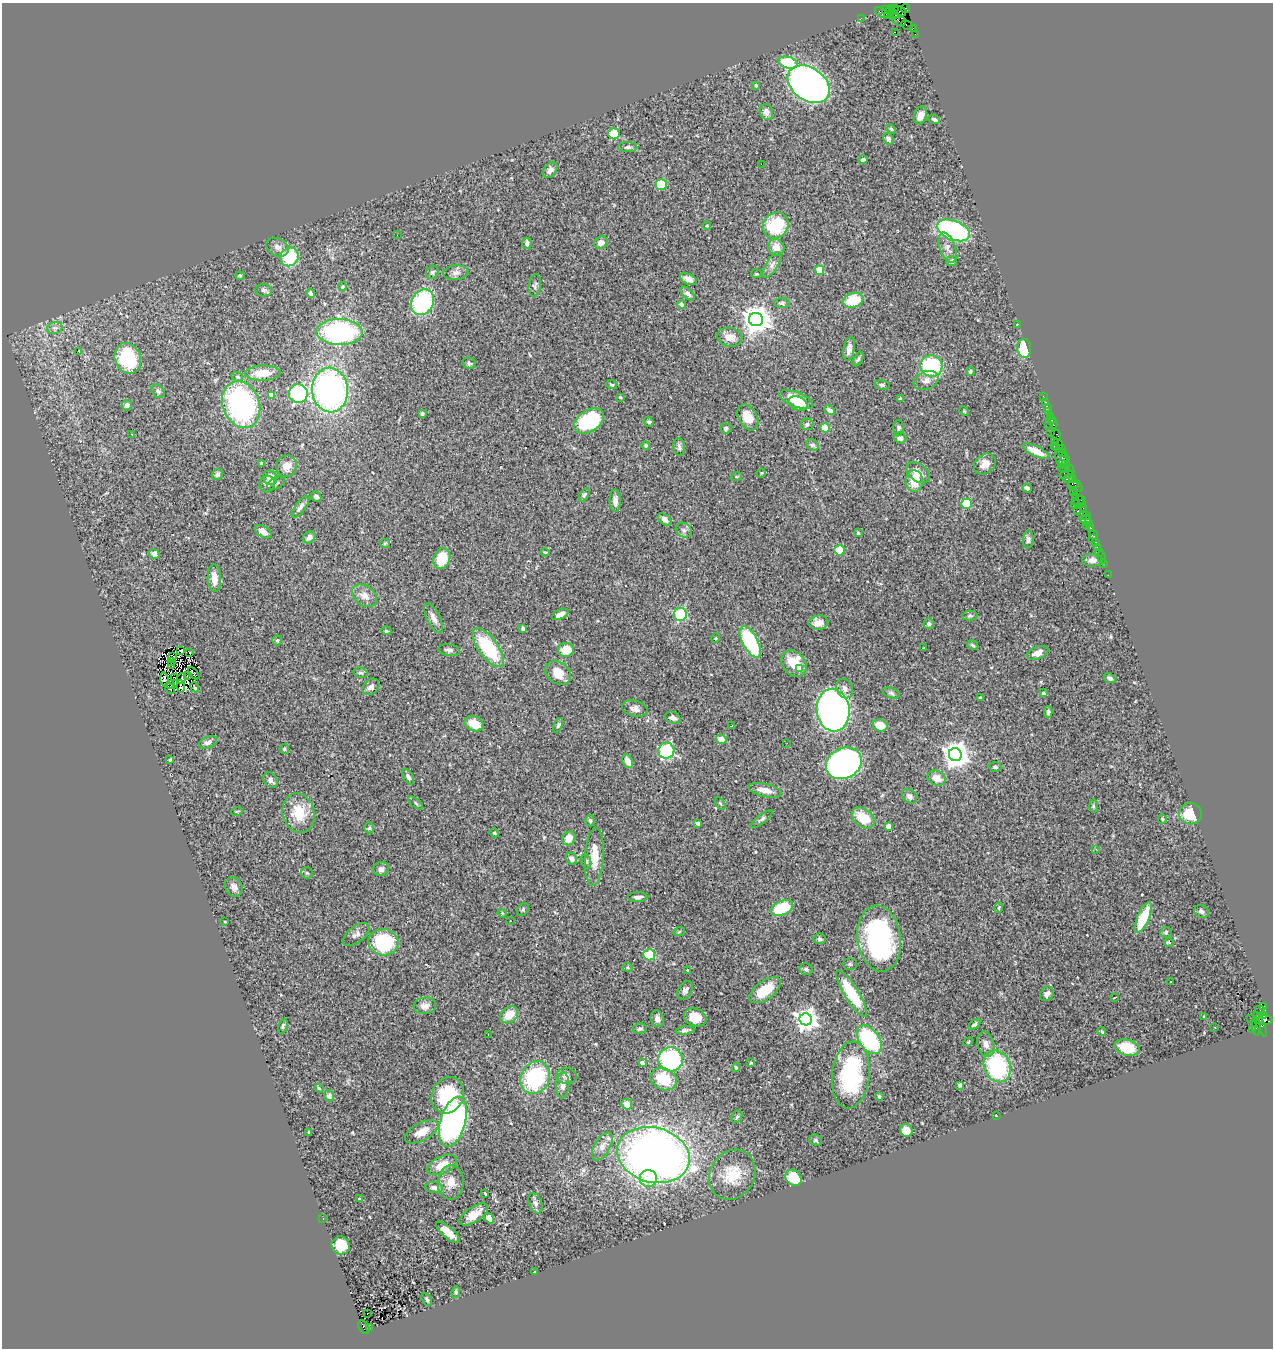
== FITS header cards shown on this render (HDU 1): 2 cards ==
NAXIS1  =                 1271
NAXIS2  =                 1346

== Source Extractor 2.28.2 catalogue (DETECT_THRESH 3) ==
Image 1271 x 1346 px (HDU 1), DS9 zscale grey, 1 PNG px = 1 image px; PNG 1275 x 1350 px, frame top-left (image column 1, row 1346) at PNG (2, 3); each listed source drawn as its Kron ellipse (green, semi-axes under 4 px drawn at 4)
Background 1.78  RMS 0.082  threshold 0.246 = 3 sigma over >= 5 px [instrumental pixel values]
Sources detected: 360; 2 with non-positive FLUX_AUTO (blend fragments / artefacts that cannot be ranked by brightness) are neither listed nor drawn; the other 358 listed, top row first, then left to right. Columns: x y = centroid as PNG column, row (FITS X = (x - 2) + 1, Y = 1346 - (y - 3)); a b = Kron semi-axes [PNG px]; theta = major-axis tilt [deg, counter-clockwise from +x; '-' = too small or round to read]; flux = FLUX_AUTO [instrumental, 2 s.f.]
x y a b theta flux
894 8 3 2 - 70
906 9 5 3 - 69
886 10 4 3 - 250
889 12 7 4 65 400
898 12 8 6 2 610
882 13 7 3 -29 320
894 14 5 3 - 380
861 18 2 2 - 38
899 20 8 5 -28 350
907 25 6 3 -28 170
913 28 4 2 - 94
895 32 3 2 - 830
915 34 2 2 - 22
788 63 10 5 -16 320
809 84 23 16 -35 3000
756 85 3 3 - 11
766 112 8 6 -70 32
920 115 9 6 73 31
934 119 6 3 -23 14
891 129 5 3 - 6
614 134 6 5 - 160
888 139 6 5 - 19
628 147 9 5 0 14
863 160 5 4 - 12
761 164 2 2 - 39
550 170 9 6 50 25
661 185 5 5 - 190
776 225 13 12 - 280
707 226 4 3 - 3.9
954 230 17 9 -21 750
397 235 2 2 - 6.3
527 243 5 4 - 15
601 243 7 6 - 37
278 247 12 8 -29 35
776 247 9 7 -57 55
948 248 16 8 -70 35
289 257 10 8 51 280
952 261 5 5 - 19
772 265 15 6 58 28
819 270 5 4 - 140
432 272 7 6 - 11
456 273 13 7 6 28
756 274 5 3 - 5.4
240 276 4 4 - 6.2
688 279 9 5 -24 27
535 285 11 6 81 17
343 286 4 4 - 7.1
264 290 8 6 -4 12
311 293 5 4 - 12
687 293 9 5 -43 16
853 300 10 7 17 190
422 302 13 11 60 570
782 303 8 5 -5 11
681 304 4 4 - 11
756 319 7 6 - 7500
1018 324 2 2 - 39
55 328 8 6 18 16
339 332 23 13 -1 890
730 337 12 9 -10 51
1024 348 9 7 -88 220
849 349 12 5 81 30
78 351 3 2 - 41
128 358 16 13 -68 300
858 359 8 4 60 8.9
469 363 7 5 -22 11
931 366 11 10 - 360
970 372 4 4 - 9.2
263 373 18 7 2 100
237 377 6 4 -21 8.3
926 380 13 9 22 36
612 385 5 4 - 6.7
882 385 8 4 -8 11
330 390 22 18 -85 1600
158 391 7 5 -47 14
298 394 9 9 - 660
272 395 4 4 - 75
1043 396 2 2 - 29
620 397 3 3 - 5.8
796 399 18 7 -21 130
900 399 4 4 - 12
1045 402 4 3 - 91
798 404 10 6 -26 44
127 405 5 5 - 22
241 405 24 18 -70 970
1047 408 4 3 - 170
830 410 6 4 -36 18
964 411 5 4 - 4.5
1049 412 3 3 - 130
422 414 4 4 - 9.5
748 417 14 9 -60 78
1051 417 3 3 - 220
1052 420 3 3 - 180
589 421 16 10 33 470
649 422 5 4 - 12
1053 423 6 3 -61 280
807 424 6 6 - 14
1048 424 3 2 - 95
726 428 5 5 - 10
825 428 5 4 - 100
899 428 7 5 90 12
1051 432 3 2 - 48
132 434 3 2 - 7.2
1056 435 5 5 - 170
900 438 6 5 - 20
1054 441 2 2 - 170
646 445 4 4 - 9.6
812 445 7 5 -35 16
1054 446 2 2 - 110
1058 446 6 3 51 160
679 447 9 5 -84 15
1061 448 3 2 - 79
1036 451 14 5 -25 68
1062 452 4 3 - 130
1061 458 11 5 -71 650
1065 460 8 4 -78 370
261 463 3 3 - 8.5
1063 463 3 3 - 74
985 464 12 9 41 49
287 466 11 10 - 46
1064 469 6 2 -18 160
1070 470 6 3 -64 470
761 473 5 3 - 4.7
918 473 13 8 -36 56
217 474 6 5 - 15
1066 475 7 4 17 620
736 477 5 3 - 6.2
270 478 7 6 - 53
1069 478 5 3 - 160
1073 479 4 2 - 71
914 481 11 8 89 89
276 483 9 5 23 13
1075 483 6 3 0 320
267 484 8 7 - 22
1075 487 7 3 -19 190
1027 488 5 4 - 12
1074 492 2 2 - 89
584 495 7 4 60 11
316 496 6 4 -46 16
1076 496 2 2 - 91
615 501 11 5 -88 25
1078 501 6 3 20 160
1082 503 3 3 - 140
966 504 5 5 - 220
1076 504 5 2 - 89
300 507 13 5 53 20
1083 508 2 2 - 41
1077 511 3 2 - 220
1083 515 3 3 - 90
1086 516 3 2 - 130
665 519 8 4 -40 22
1086 519 5 3 - 200
1089 523 3 3 - 130
1086 526 2 2 - 33
1090 527 2 2 - 81
684 530 8 7 - 20
263 532 9 5 -32 39
858 533 4 4 - 9.8
1093 535 5 2 - 36
309 537 7 5 37 29
1092 538 3 2 - 25
1028 539 9 5 84 16
1095 542 3 3 - 140
385 543 5 4 - 6.3
1097 547 2 2 - 22
839 550 5 5 - 180
545 552 4 3 - 4.1
1099 552 2 2 - 30
154 554 5 4 - 30
1101 557 6 2 -72 21
442 559 11 8 69 150
1092 560 10 6 1 25
1103 563 2 2 - 18
1108 575 2 2 - 26
214 578 14 6 -87 64
365 596 14 9 -38 47
560 614 9 4 26 39
680 614 7 6 - 270
970 616 7 5 2 9.2
433 618 16 6 -63 34
818 623 10 7 7 47
929 624 5 5 - 13
523 628 4 3 - 11
386 631 5 3 - 5.8
716 638 5 3 - 4.5
277 640 5 5 - 11
750 642 17 7 -62 460
973 645 6 4 -28 7.6
488 648 23 9 -54 360
924 648 3 2 - 4.1
181 650 3 2 - 2.6
449 650 11 5 -9 18
566 650 8 7 - 78
190 652 3 2 - 4.4
1038 653 11 6 22 38
173 657 3 2 - 5.1
171 662 4 2 - 2.2
794 664 14 11 -52 140
171 666 3 2 - 2.4
800 668 4 4 - 9.3
194 673 7 3 -48 7.6
361 673 7 5 -13 10
558 673 14 10 -38 92
187 675 3 2 - 4.9
175 677 4 2 - 7.4
182 678 5 2 - 7.4
1110 678 6 4 -31 14
164 679 7 4 -83 3.6
170 684 3 2 - 5.7
181 686 6 2 -81 17
195 687 5 2 - 6.2
371 687 9 7 44 28
845 688 10 7 -65 31
170 689 6 2 -57 7
891 693 9 5 -18 12
1043 693 3 3 - 12
980 698 3 2 - 5.2
635 709 13 8 -14 28
833 710 21 16 -82 2300
1048 712 6 4 88 9.2
673 718 8 5 -24 23
474 724 10 7 -22 81
558 725 8 4 65 9.7
880 725 7 6 - 92
732 726 3 2 - 4.5
721 739 5 5 - 72
208 742 9 5 22 20
787 743 2 2 - 8.4
284 749 5 5 - 7.2
666 751 8 8 - 460
955 755 6 6 - 6600
170 760 3 3 - 7.4
627 761 7 5 -64 43
844 763 19 15 28 1900
995 767 6 5 - 12
408 777 8 4 -62 15
937 778 9 7 -23 55
271 780 8 6 -54 20
765 790 17 6 -12 51
909 796 8 6 -45 22
415 803 9 3 -40 7.4
720 803 7 4 -58 6.6
1093 806 6 4 -89 8.7
237 811 6 3 18 5.4
299 813 20 16 -74 160
1190 814 11 10 - 140
863 818 13 8 -39 130
762 819 13 4 37 14
1162 819 5 4 - 6.7
590 821 6 4 -85 9.1
698 823 4 3 - 18
888 826 4 4 - 52
369 828 5 4 - 8.1
494 833 5 4 - 6.3
569 838 7 6 - 53
1096 849 3 3 - 3.9
594 857 29 9 87 120
572 859 6 5 - 23
586 861 7 4 -71 9.9
381 869 8 7 - 23
307 873 6 5 - 9.4
234 887 10 8 -59 27
638 897 9 5 1 23
782 908 12 7 24 250
999 908 5 3 - 6.6
523 910 7 5 51 8.6
1201 911 7 6 - 18
502 913 4 4 - 5.7
1143 918 16 6 66 210
510 921 3 3 - 6.2
225 922 3 2 - 5.1
679 932 6 3 20 5
1166 932 5 5 - 9.2
356 934 16 8 36 27
820 939 6 5 - 13
879 939 33 21 -83 900
383 942 15 13 -7 330
1169 942 5 4 - 9.6
649 955 6 5 - 170
850 964 7 5 -1 9.8
627 967 5 4 - 6.7
806 969 6 6 - 14
688 970 3 2 - 4.6
1171 982 3 3 - 6.6
685 990 10 6 59 21
765 990 18 9 36 140
852 994 27 7 -58 300
1047 994 8 6 52 22
1114 998 4 2 - 5.7
425 1006 11 8 6 36
1264 1006 3 3 - 1000
1260 1010 5 3 - 23
509 1015 10 7 38 81
1263 1016 3 3 - 490
695 1017 11 8 -19 82
1203 1017 3 2 - 3.6
657 1019 8 6 -72 33
806 1019 6 6 - 4300
1251 1019 2 2 - 48
1264 1020 8 4 5 640
1260 1024 13 4 -66 820
974 1025 7 4 38 12
283 1026 7 4 68 9.3
1256 1026 9 4 -83 250
1215 1027 3 2 - 3.5
640 1029 7 5 12 10
1252 1029 3 3 - 72
685 1030 10 4 7 15
1102 1032 5 3 - 5.4
488 1034 2 2 - 2.5
869 1040 16 10 -54 550
968 1042 5 4 - 5
986 1044 13 8 -73 36
1127 1048 13 8 -13 120
671 1059 12 12 - 650
642 1063 4 3 - 17
751 1063 3 2 - 5
997 1066 16 13 -66 560
736 1067 4 3 - 8.4
851 1075 33 18 84 620
566 1076 10 8 -6 23
535 1078 17 14 61 490
664 1079 14 10 -24 180
563 1085 13 6 87 29
960 1085 4 3 - 12
319 1088 5 4 - 7.2
448 1095 19 15 64 330
329 1096 5 5 - 18
879 1097 4 2 - 6.3
627 1104 5 5 - 38
997 1116 2 2 - 38
737 1117 7 5 66 9.5
453 1122 25 12 74 1500
906 1130 6 6 - 68
309 1132 3 3 - 5
422 1132 18 9 28 67
816 1140 7 5 -24 8.9
602 1146 15 8 60 37
653 1155 37 27 -15 3900
442 1165 16 8 25 87
732 1175 26 22 60 170
648 1178 9 8 - 120
793 1178 9 7 -45 150
451 1182 17 13 85 72
434 1188 9 5 -6 23
485 1193 3 2 - 8.7
359 1199 3 2 - 3.8
535 1203 10 6 -69 21
474 1215 16 7 33 72
323 1218 3 2 - 24
489 1218 5 4 - 27
448 1232 15 5 -40 61
341 1245 9 9 - 130
535 1272 3 2 - 3.2
456 1292 6 4 82 7.7
427 1299 7 4 -61 11
367 1313 2 2 - 3.9
364 1327 7 5 -58 400
369 1328 3 2 - 450
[2 non-positive-flux detections neither listed nor drawn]